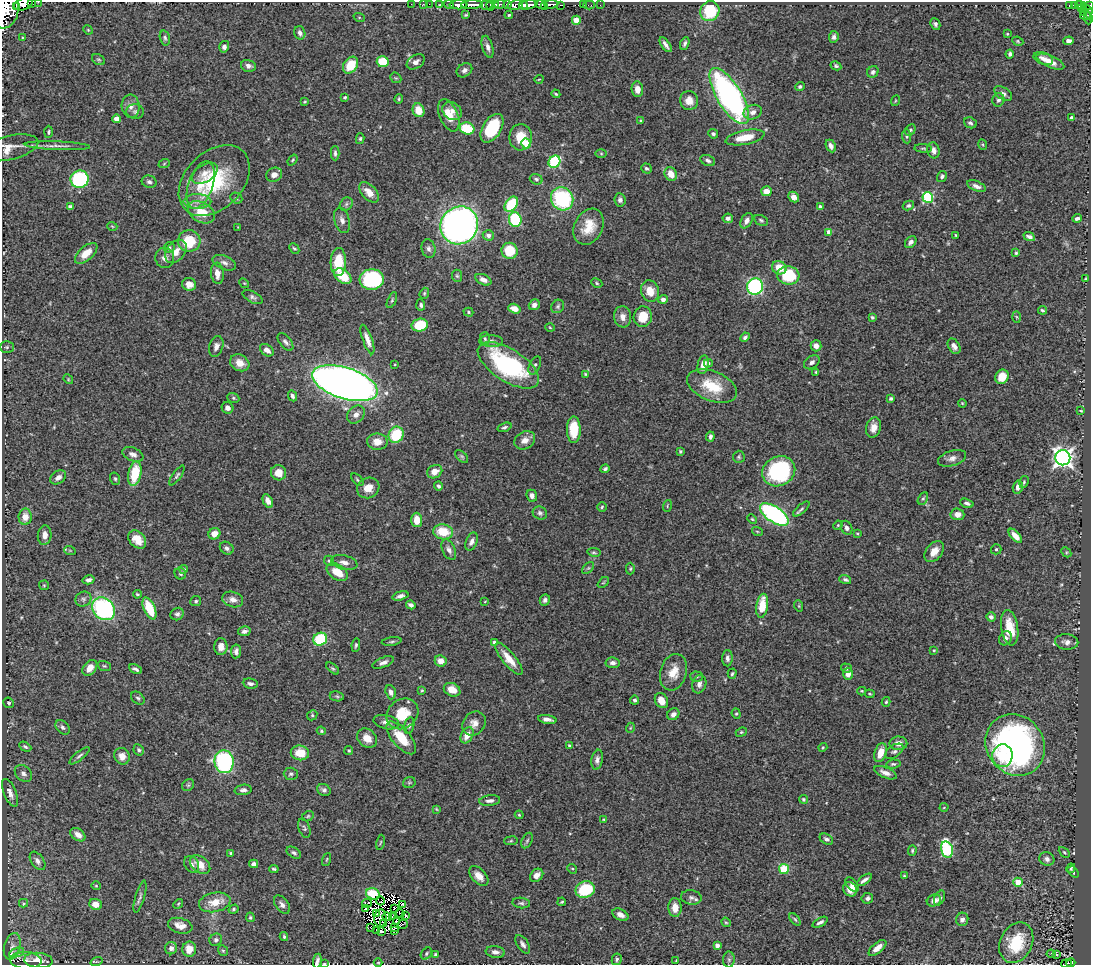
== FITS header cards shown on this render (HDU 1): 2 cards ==
NAXIS1  =                 1089
NAXIS2  =                  963

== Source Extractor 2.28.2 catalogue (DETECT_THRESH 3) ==
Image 1089 x 963 px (HDU 1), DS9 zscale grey, 1 PNG px = 1 image px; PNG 1093 x 967 px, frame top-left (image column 1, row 963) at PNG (2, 2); each listed source drawn as its Kron ellipse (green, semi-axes under 4 px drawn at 4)
Background 0.694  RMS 0.032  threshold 0.0971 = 3 sigma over >= 5 px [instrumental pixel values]
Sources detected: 497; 13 with non-positive FLUX_AUTO (blend fragments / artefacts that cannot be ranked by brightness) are neither listed nor drawn; the other 484 listed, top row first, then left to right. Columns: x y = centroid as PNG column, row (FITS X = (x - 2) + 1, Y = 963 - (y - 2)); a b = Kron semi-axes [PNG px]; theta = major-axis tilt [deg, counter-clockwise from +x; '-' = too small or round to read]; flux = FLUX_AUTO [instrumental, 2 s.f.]
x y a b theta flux
31 2 2 2 - 10
38 2 2 2 - 29
23 4 9 6 19 960
411 4 2 2 - 4.2
423 4 2 2 - 8.8
429 4 2 2 - 7.4
440 4 3 2 - 8.6
449 4 5 2 - 7.8
495 4 4 3 - 310
499 4 5 3 - 180
508 4 4 3 - 150
541 4 6 3 -10 240
551 4 7 3 6 680
458 5 9 4 2 610
472 5 11 3 2 1300
486 5 6 4 2 170
491 5 5 4 - 260
515 5 8 4 13 390
523 5 4 4 - 690
528 5 9 4 8 1600
561 5 4 2 - 120
583 5 2 2 - 3.9
589 5 6 2 0 13
600 5 2 2 - 5.9
1075 5 4 3 - 67
1079 5 4 2 - 37
16 6 3 2 - 4700
545 6 4 2 - 180
1070 6 4 3 - 45
1089 6 4 3 - 120
1081 8 3 3 - 55
6 10 19 13 78 5300
710 11 10 9 - 98
1088 11 11 4 -56 59
1083 12 3 3 - 15
466 15 4 3 - 2.6
509 15 4 4 - 2.7
1085 15 5 3 - 45
359 17 6 3 -19 2.5
1088 18 6 3 -85 100
576 20 4 4 - 54
935 24 6 5 - 5.3
88 30 5 4 - 2.1
300 33 7 5 -74 7.9
1007 34 3 2 - 2.3
834 37 6 4 83 6.6
22 38 4 2 - 1.8
165 38 7 5 -75 4.9
1018 41 6 4 -24 2.7
1068 41 5 4 - 7.9
685 43 6 4 66 5.2
666 45 8 3 -54 8.5
224 47 6 5 - 6.8
488 47 11 5 -74 9.4
1010 54 4 4 - 5.3
1043 59 10 6 -20 11
98 60 7 5 -32 3.5
383 62 6 5 - 73
416 62 10 6 33 12
1050 62 15 6 -23 20
350 65 9 6 55 54
248 66 7 5 -17 9
836 66 6 4 -28 4
464 70 8 6 33 8
873 72 6 5 - 5.8
396 78 6 4 -41 2.9
539 79 4 3 - 1.8
800 87 5 4 - 4.8
637 89 7 5 -84 17
1003 93 10 6 -33 9.1
556 94 5 3 - 3.1
729 96 32 12 -59 680
345 97 4 3 - 2.9
399 99 5 3 - 2.7
998 100 7 6 - 5.7
689 101 9 9 - 20
895 101 5 3 - 2
305 102 3 3 - 2.3
131 106 11 9 -86 15
419 110 7 5 -67 31
135 111 9 7 1 6.6
452 111 10 8 -35 14
753 112 9 7 22 11
449 115 17 9 -67 40
1071 117 4 3 - 4.2
116 119 4 4 - 28
641 121 4 3 - 3
970 123 6 5 - 5
467 128 7 6 - 75
492 128 16 9 58 110
910 130 6 4 61 4.4
49 132 6 4 88 3.3
713 134 5 4 - 5.4
906 136 7 4 -84 3.7
521 137 13 11 -89 49
745 137 20 7 12 45
360 139 5 4 - 3.3
526 143 5 5 - 32
983 145 5 3 - 2.3
57 146 33 4 -2 14
831 146 7 4 -63 8.7
10 148 29 12 14 28
923 148 9 3 -5 3.1
933 150 8 6 -75 11
335 153 7 4 -89 5.1
601 153 6 4 -1 3
292 160 6 4 53 3
708 160 8 5 -22 6.5
554 162 6 5 - 210
164 164 6 3 20 2.6
646 169 5 5 - 4.4
205 173 14 8 32 16
671 174 7 6 - 27
274 175 8 7 - 15
942 176 5 4 - 5
80 179 9 8 - 220
536 179 6 5 - 5.2
214 180 41 28 45 170
149 182 7 6 - 7
201 185 24 12 71 48
976 186 10 5 -22 10
766 191 5 5 - 21
369 192 12 7 -48 23
794 197 6 5 - 14
928 197 5 5 - 200
236 198 6 5 - 3.6
562 199 12 11 - 200
620 200 7 5 -83 6.1
197 201 14 7 0 17
346 204 7 6 - 5.4
511 204 8 5 54 110
908 206 6 4 29 4.2
70 207 4 4 - 6.4
821 207 4 4 - 11
201 212 14 9 -31 50
728 218 5 4 - 6.8
1077 218 5 3 - 6.1
342 220 13 7 -73 12
515 220 7 6 - 130
761 220 7 5 -29 4
747 221 8 5 58 11
459 225 19 18 - 1000
112 226 5 3 - 1.9
238 227 3 2 - 1.5
589 227 19 14 62 44
829 232 4 4 - 13
488 235 6 5 - 7.9
956 235 3 2 - 2.2
1029 237 6 4 -23 7.3
189 241 11 11 - 70
911 242 7 5 49 8.4
169 248 5 5 - 4.5
294 248 6 4 -45 3.2
429 249 9 7 -76 7.7
176 251 13 9 52 21
509 251 8 8 - 63
86 253 13 7 42 30
1016 253 4 3 - 2.8
165 258 10 9 - 11
338 262 14 7 88 62
224 263 12 6 -22 11
779 268 7 6 - 32
217 273 11 6 -84 19
788 275 11 9 -6 100
343 276 10 6 -40 55
457 276 6 5 - 3.5
372 279 12 10 5 200
1085 279 3 2 - 1.7
483 280 8 5 -26 10
244 283 5 4 - 2.5
597 283 6 4 -25 3.2
189 284 7 6 - 16
755 287 8 8 - 350
650 291 11 9 -71 29
424 293 6 4 70 3.2
253 297 11 5 -27 6.3
663 299 4 4 - 8.7
392 300 8 4 66 3.9
421 305 5 4 - 5.1
534 305 6 5 - 10
558 306 7 6 - 4.7
514 309 6 4 -17 23
1043 310 4 3 - 3.3
468 312 5 4 - 2.8
623 317 10 8 -83 17
643 317 10 9 - 39
872 317 4 3 - 3.1
1017 317 6 4 -87 2.7
420 325 8 6 14 83
550 327 4 3 - 1.8
745 337 5 3 - 5.3
367 339 15 5 -70 16
485 339 6 5 - 3.6
491 341 12 6 -1 9.9
285 342 10 5 -51 7.6
216 346 11 7 74 11
816 346 5 5 - 11
954 346 8 5 -59 10
7 347 7 5 1 4
267 350 7 5 -37 14
812 362 8 6 34 8.9
240 363 10 8 -30 24
708 363 4 4 - 3.6
395 364 4 2 - 1.8
508 365 35 16 -33 260
535 365 10 5 65 5.8
703 365 9 5 77 21
816 372 3 3 - 2.5
585 374 4 4 - 2.5
1002 377 7 6 - 37
68 379 5 4 - 2.4
345 383 34 15 -18 2800
712 386 26 15 -21 70
292 396 5 4 - 5.9
233 398 6 5 - 3.8
891 399 4 4 - 5.3
962 403 4 3 - 2.1
227 408 6 5 - 8.1
1081 411 3 2 - 1.8
356 415 10 8 47 12
504 427 7 4 20 4.7
874 428 10 7 75 18
574 430 13 7 -89 66
396 435 8 7 - 91
710 437 5 3 - 6.6
525 440 11 8 31 17
377 442 10 8 -1 26
680 451 3 3 - 3.1
133 454 11 6 -23 13
462 456 8 4 -45 3.8
739 457 6 6 - 3.8
952 458 14 7 18 12
1063 458 7 7 - 1100
605 469 4 4 - 5.1
779 471 17 14 28 220
435 472 8 6 26 20
278 473 8 7 - 26
135 474 12 6 79 81
177 475 11 4 55 5.1
58 477 8 6 35 11
115 479 6 5 - 3.7
357 480 7 4 -46 3.6
1024 482 6 4 73 3.4
438 486 4 4 - 5.1
1018 487 6 5 - 13
368 488 11 10 - 25
532 496 6 5 - 11
923 498 7 4 61 3.6
268 501 7 4 -62 12
967 503 7 4 -19 5.3
667 506 6 3 73 2.4
602 507 5 4 - 3.2
801 509 10 4 41 5
540 513 7 6 - 5.8
774 514 16 7 -34 440
957 514 7 6 - 16
25 517 8 6 89 27
752 519 5 4 - 2.5
417 520 7 5 -87 29
838 525 5 4 - 2.1
847 528 7 5 -65 7.4
757 531 5 3 - 2.2
443 532 10 7 -9 56
857 533 3 3 - 2.3
214 534 6 5 - 21
45 535 10 7 85 13
1015 536 9 4 -48 19
137 539 10 7 -47 25
472 542 9 5 65 9.6
227 548 7 6 - 6.3
996 549 5 5 - 3.8
449 550 11 6 -65 9.6
70 551 6 3 -19 2
594 552 7 4 -9 3.2
934 552 12 8 51 24
1066 552 5 4 - 2.8
329 561 5 5 - 3.6
344 562 13 7 -13 13
588 568 7 4 44 3.4
184 569 4 4 - 3.4
630 569 6 4 89 3.2
337 572 12 7 -33 42
180 574 6 5 - 4.6
845 579 6 4 -18 5.3
89 580 6 4 14 7.1
603 582 7 4 44 2.7
44 585 5 5 - 2.7
137 594 4 3 - 2.8
400 596 8 4 15 7.7
83 599 8 7 - 6.9
233 600 10 7 -17 13
545 600 5 5 - 6.3
196 601 5 5 - 3.8
485 601 4 2 - 1.7
411 605 5 4 - 7.9
762 606 12 6 81 59
799 606 6 3 -72 2.5
149 608 12 5 -66 70
104 609 12 10 -43 290
177 614 7 6 - 6.3
991 617 4 4 - 8.2
1010 628 18 8 -81 47
244 631 6 5 - 7.4
1005 638 7 6 - 8.6
320 639 7 6 - 130
392 642 10 3 7 3.8
1067 642 11 7 -4 11
494 643 4 4 - 11
356 645 7 4 83 3.8
221 647 8 6 -89 14
934 650 4 4 - 1.8
236 651 7 5 82 7.8
727 658 8 5 89 8
509 659 20 6 -51 32
441 661 6 5 - 18
383 662 11 5 21 10
613 663 7 5 -5 8.5
104 666 6 5 - 3.7
90 668 9 6 51 21
333 668 8 4 -40 3.7
846 668 5 4 - 3.7
135 669 7 3 -25 5.7
673 672 18 13 73 36
732 674 5 4 - 3.4
848 674 6 5 - 16
696 676 6 5 - 3.5
250 683 7 5 -8 7.3
699 684 9 7 73 10
422 690 4 3 - 2.6
452 690 8 6 -24 24
862 691 4 3 - 2.3
391 692 7 5 -73 9.4
870 694 5 3 - 2.2
337 696 7 5 -9 3.3
138 698 7 5 -42 4.5
635 700 4 4 - 4.1
661 701 8 6 -61 22
886 702 5 4 - 3
9 703 6 5 - 4.5
402 714 17 14 39 57
673 714 6 5 - 8.8
736 714 5 4 - 2.9
312 715 5 4 - 3.3
547 719 9 4 -9 10
386 722 13 7 -13 11
474 723 13 10 47 19
409 725 8 5 73 5.8
63 727 8 5 -49 6
630 728 5 3 - 1.9
321 731 5 4 - 2.8
741 732 6 4 23 2.9
467 735 8 6 61 22
367 738 11 8 -41 21
401 738 20 9 -50 54
898 743 9 7 1 16
1015 745 32 28 -53 810
570 746 4 3 - 4.7
25 747 6 4 -27 4.9
823 747 5 4 - 2.4
139 750 6 5 - 4.9
349 750 4 4 - 2.4
894 751 10 6 34 6.3
300 753 9 7 -7 44
880 753 9 6 71 32
79 756 12 4 39 6.1
122 756 8 7 - 20
1002 756 11 10 - 34
597 760 10 5 79 9
224 762 11 9 -84 290
893 764 7 4 6 4
23 773 10 7 -44 9.8
885 773 12 5 -24 14
291 774 7 6 - 5
409 782 6 5 - 3.3
188 785 6 5 - 3.9
243 790 8 5 7 7.7
324 790 7 5 -29 7.7
10 793 15 6 -67 14
803 799 4 4 - 3.5
490 801 10 5 6 9.4
944 807 4 4 - 2.1
436 809 3 3 - 2
519 815 4 3 - 2.4
308 816 6 5 - 3.2
604 819 4 3 - 2.4
304 828 10 5 -72 5.6
78 835 8 5 -37 16
826 839 7 5 -30 6.1
511 841 7 3 8 2.6
527 841 8 5 63 5.1
380 842 7 3 80 3
947 849 8 5 -76 230
912 850 5 4 - 3.1
1064 852 6 3 -44 2.8
231 853 4 3 - 3.5
294 853 8 5 -33 5.7
327 859 7 3 71 2.2
1047 859 8 6 -27 7.9
37 861 10 6 -54 11
192 864 9 7 -56 7.1
254 864 4 4 - 7.2
200 865 12 7 -40 30
1071 868 5 4 - 2.6
274 869 5 3 - 3.7
572 869 5 4 - 2.8
784 869 5 5 - 120
1073 872 6 4 -48 3.8
537 875 7 5 43 12
479 876 12 7 -47 19
904 876 4 4 - 2.7
864 880 8 3 37 8.3
1018 882 4 4 - 43
852 885 8 5 -49 9.2
96 886 4 4 - 2.4
850 889 7 6 - 17
585 890 10 8 20 94
373 894 7 5 -17 60
140 897 16 4 74 7.8
691 897 10 7 -9 8
867 898 6 5 - 6.1
940 898 8 5 62 6.1
934 900 7 5 26 16
381 901 4 2 - 0.3
215 902 16 9 12 36
562 902 4 2 - 2.6
24 903 4 4 - 2.4
521 903 9 5 -7 5
96 904 6 5 - 24
178 904 5 4 - 2.6
282 904 10 6 -53 9.8
367 904 5 2 - 2.2
403 904 3 2 - 3.1
395 908 2 2 - 3.7
675 908 9 6 -88 23
234 909 5 4 - 3.3
365 909 3 2 - 4.2
377 913 4 2 - 1.7
400 914 4 2 - 0.063
406 915 4 2 - 5.2
620 915 8 5 -27 12
392 916 4 2 - 0.77
250 917 5 4 - 3.2
387 917 4 3 - 0.44
380 918 8 6 84 7
795 919 7 4 -51 3.5
962 919 7 6 - 8.6
397 922 4 3 - 1.5
726 922 5 4 - 2.6
820 922 8 4 28 6.8
383 923 3 2 - 3.8
402 924 5 2 - 1.5
180 926 12 7 -15 21
395 927 4 2 - 2.8
371 928 3 2 - 9.3
377 931 3 2 - 5.1
395 931 4 3 - 1
381 932 4 3 - 7.8
284 937 4 3 - 2.9
216 940 6 6 - 6.5
1016 943 21 16 64 90
523 944 10 5 -56 7.9
717 945 4 4 - 12
12 946 14 8 74 15
171 948 6 6 - 9.9
877 948 11 5 40 19
189 949 7 7 - 28
223 951 5 4 - 2.9
17 952 8 4 19 7.8
495 952 10 6 -7 9.3
426 954 6 5 - 4
1051 954 4 4 - 2.4
435 955 4 3 - 3.9
1057 955 4 3 - 4
617 959 6 5 - 4.3
26 960 16 8 -4 13
38 960 14 7 -5 29
729 960 8 6 -89 4.7
317 961 7 4 81 7.4
676 961 3 2 - 1.7
96 962 6 3 19 2.4
378 963 4 3 - 1.9
1071 963 4 3 - 27
324 964 4 2 - 1.4
1067 964 5 3 - 22
At the frame edge (FLAGS 8, measured only in part): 10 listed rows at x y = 31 2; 38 2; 23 4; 1089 6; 6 10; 10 148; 317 961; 1071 963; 324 964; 1067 964
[13 non-positive-flux detections neither listed nor drawn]